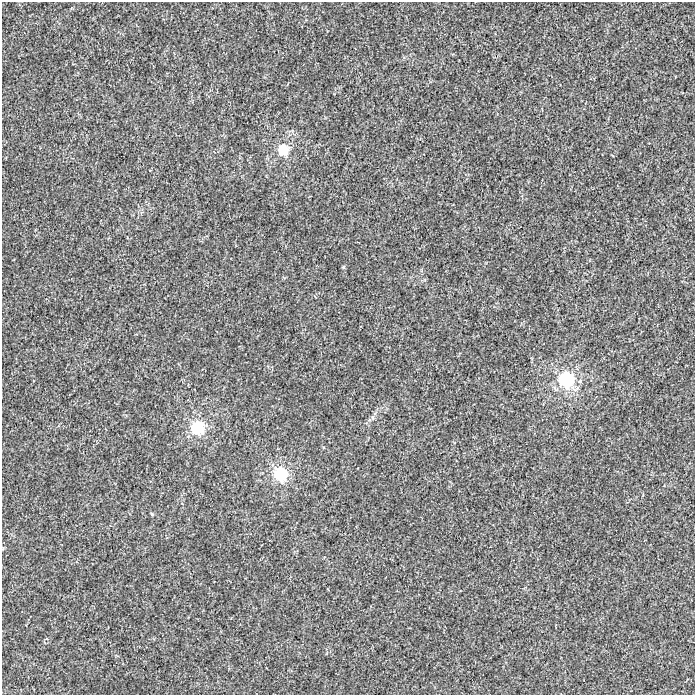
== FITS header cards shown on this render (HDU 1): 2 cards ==
NAXIS1  =                  693
NAXIS2  =                  693

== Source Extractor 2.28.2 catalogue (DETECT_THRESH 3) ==
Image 693 x 693 px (HDU 1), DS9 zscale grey, 1 PNG px = 1 image px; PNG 697 x 697 px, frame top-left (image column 1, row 693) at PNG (2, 2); no overlay
Background 1.65e-05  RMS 0.0017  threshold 0.00508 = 3 sigma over >= 5 px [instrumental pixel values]
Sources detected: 6; all 6 listed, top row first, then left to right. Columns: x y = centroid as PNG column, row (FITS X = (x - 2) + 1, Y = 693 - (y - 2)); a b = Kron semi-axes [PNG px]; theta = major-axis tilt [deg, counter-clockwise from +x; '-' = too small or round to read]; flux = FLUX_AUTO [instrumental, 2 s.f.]
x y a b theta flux
283 150 5 5 - 8.8
343 267 4 4 - 0.18
566 379 6 6 - 27
198 428 6 6 - 18
281 474 6 6 - 19
152 514 5 4 - 0.14